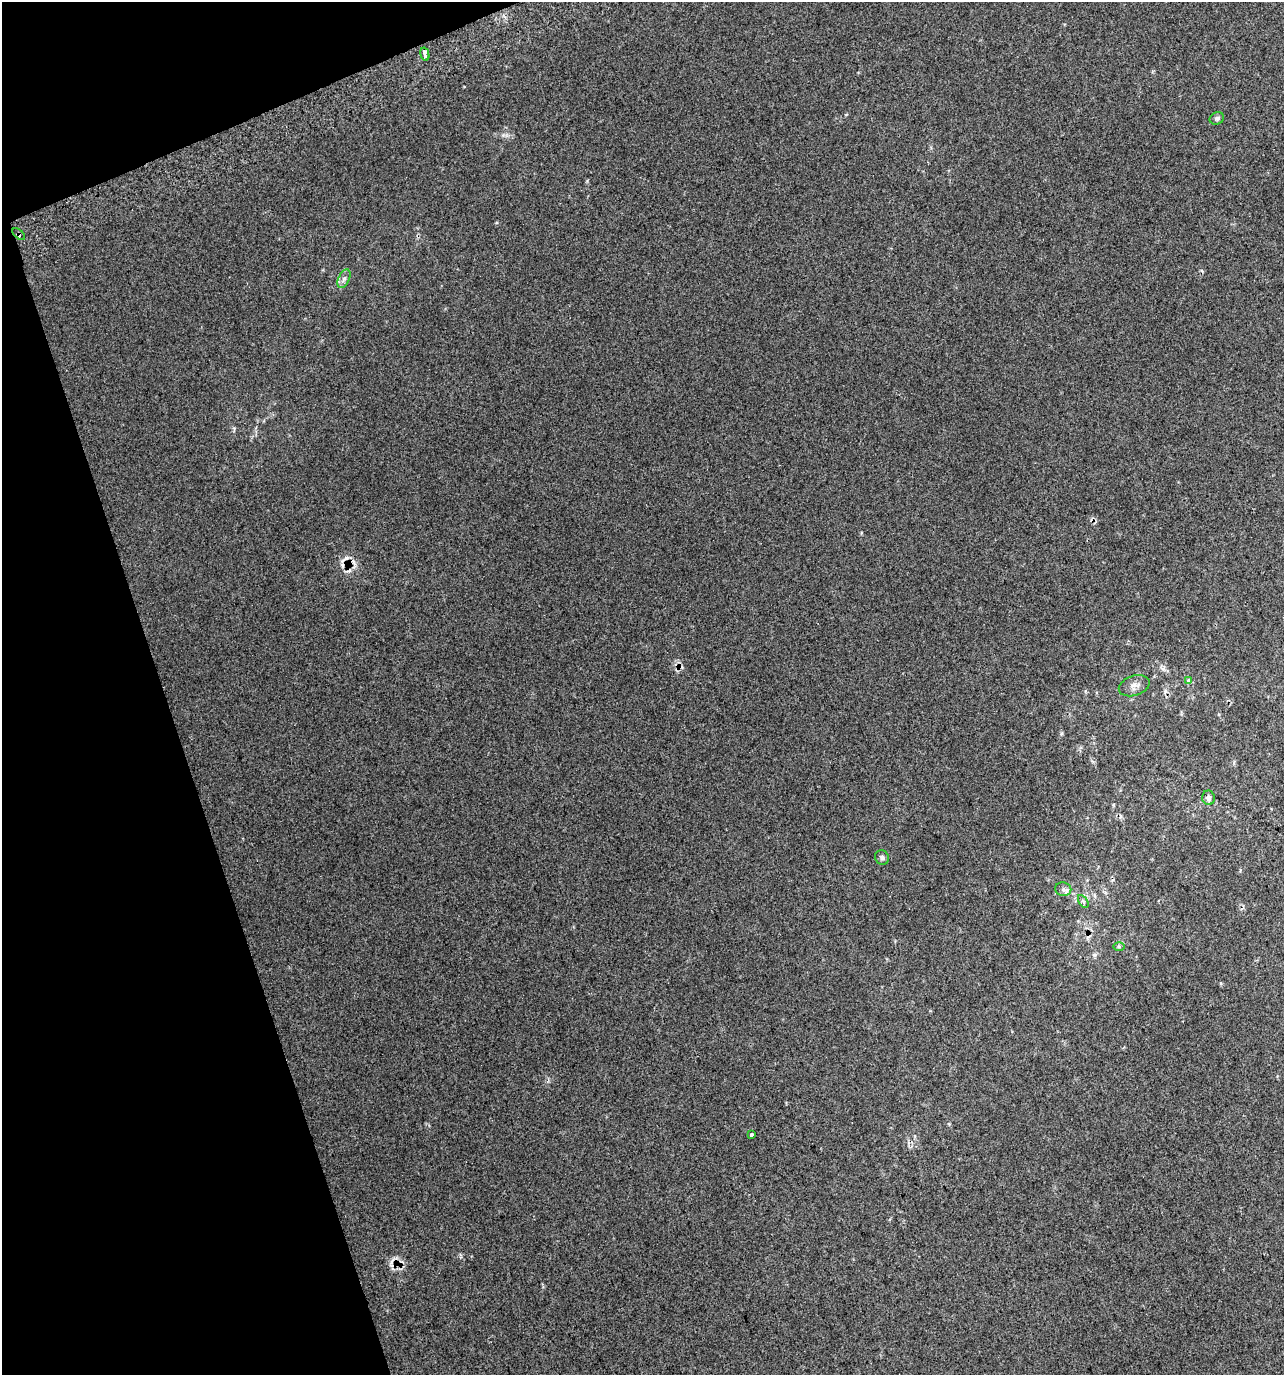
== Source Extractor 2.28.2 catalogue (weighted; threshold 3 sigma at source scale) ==
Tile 5 of 4 x 4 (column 1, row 2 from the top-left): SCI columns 144-1425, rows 2786-4158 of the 5358 x 5574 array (HDU 1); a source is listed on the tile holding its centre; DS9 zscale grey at full resolution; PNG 1286 x 1377 px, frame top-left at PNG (2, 2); each listed source drawn as its Kron ellipse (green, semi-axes under 4 px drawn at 4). Shown black and unused: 16% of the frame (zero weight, under 2 of 3 exposures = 3% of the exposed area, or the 3 px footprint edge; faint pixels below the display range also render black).
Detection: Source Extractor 2.28.2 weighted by HDU 2 'WHT'; one run over the whole footprint, this tile lists its part. Background 0.0273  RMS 0.012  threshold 0.0553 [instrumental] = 3 sigma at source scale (4.5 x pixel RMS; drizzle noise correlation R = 1.50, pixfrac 1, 0.0396/0.0396 arcsec/px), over >= 5 px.
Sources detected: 18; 6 cosmic-ray / hot-pixel residue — neither listed nor drawn; the other 12 listed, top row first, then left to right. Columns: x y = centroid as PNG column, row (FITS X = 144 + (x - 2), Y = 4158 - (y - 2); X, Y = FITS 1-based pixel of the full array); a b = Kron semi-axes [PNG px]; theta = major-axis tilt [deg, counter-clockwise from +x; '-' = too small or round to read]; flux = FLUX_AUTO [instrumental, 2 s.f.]
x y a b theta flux
425 54 7 3 -75 29
1217 118 7 6 - 2.7
19 234 7 4 -41 2.2
344 279 10 5 64 4.2
1189 680 4 3 - 5.6
1134 686 16 10 17 7.6
1208 798 7 6 - 4.2
882 858 7 6 - 2.8
1063 889 8 7 - 3.7
1083 901 7 4 -58 2.2
1119 947 6 4 -1 1.6
751 1135 4 3 - 9.8
Overlapping masked pixels (flux is a lower limit): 1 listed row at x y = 19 234